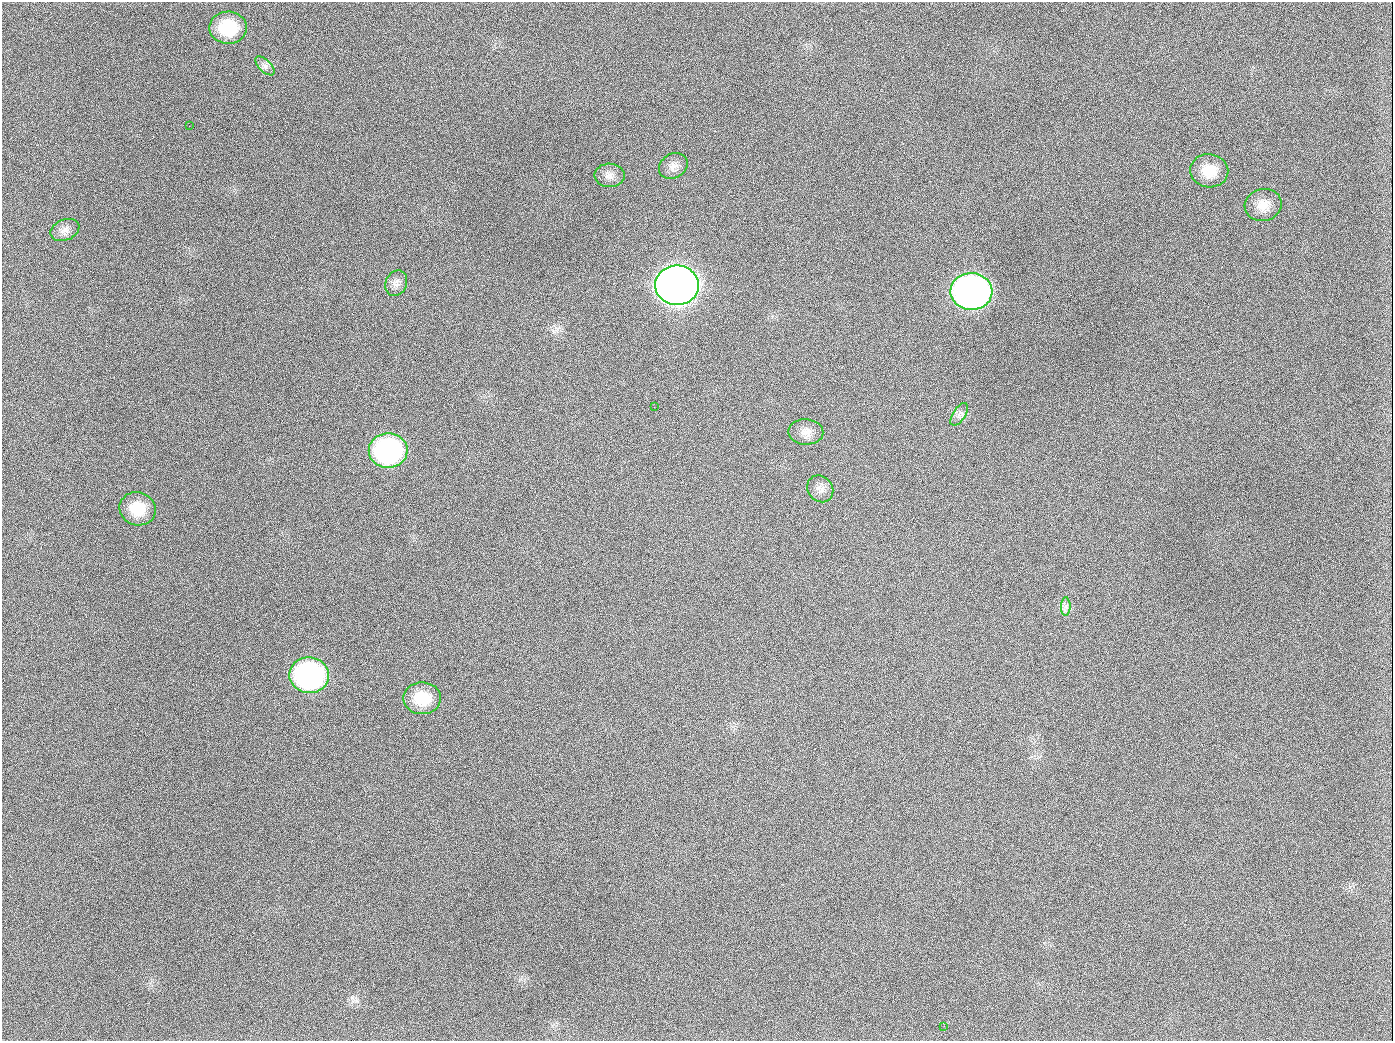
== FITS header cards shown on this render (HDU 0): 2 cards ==
NAXIS1  =                 1391
NAXIS2  =                 1039

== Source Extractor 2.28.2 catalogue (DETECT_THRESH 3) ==
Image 1391 x 1039 px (HDU 0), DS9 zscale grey, 1 PNG px = 1 image px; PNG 1395 x 1043 px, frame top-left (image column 1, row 1039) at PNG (2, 2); each listed source drawn as its Kron ellipse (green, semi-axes under 4 px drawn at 4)
Background 1370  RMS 66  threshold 197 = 3 sigma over >= 5 px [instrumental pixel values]
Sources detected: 21; all 21 listed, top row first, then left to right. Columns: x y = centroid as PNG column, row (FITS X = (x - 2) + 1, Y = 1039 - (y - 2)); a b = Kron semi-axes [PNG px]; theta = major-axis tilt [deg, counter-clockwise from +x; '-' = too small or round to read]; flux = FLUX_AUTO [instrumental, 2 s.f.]
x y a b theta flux
228 28 18 16 1 2.0e+05
265 66 12 6 -45 2.0e+04
189 126 2 2 - 8.6e+03
673 166 15 12 33 3.6e+04
1209 171 19 16 -8 9.4e+04
610 175 15 11 -1 3.5e+04
1263 205 19 16 13 6.6e+04
65 230 15 10 23 3.2e+04
396 283 13 10 65 3.1e+04
677 285 22 19 -1 5.9e+06
971 292 21 18 -1 2.6e+06
654 407 2 2 - 4.6e+03
959 414 13 6 56 1.9e+04
806 432 17 12 -2 4.6e+04
388 450 19 17 -1 8.6e+05
820 489 14 12 -50 3.3e+04
138 509 18 16 -19 1.2e+05
1066 606 9 5 90 1.6e+04
309 675 20 18 -7 1.1e+06
422 698 19 16 1 1.3e+05
944 1026 2 2 - 7.4e+03